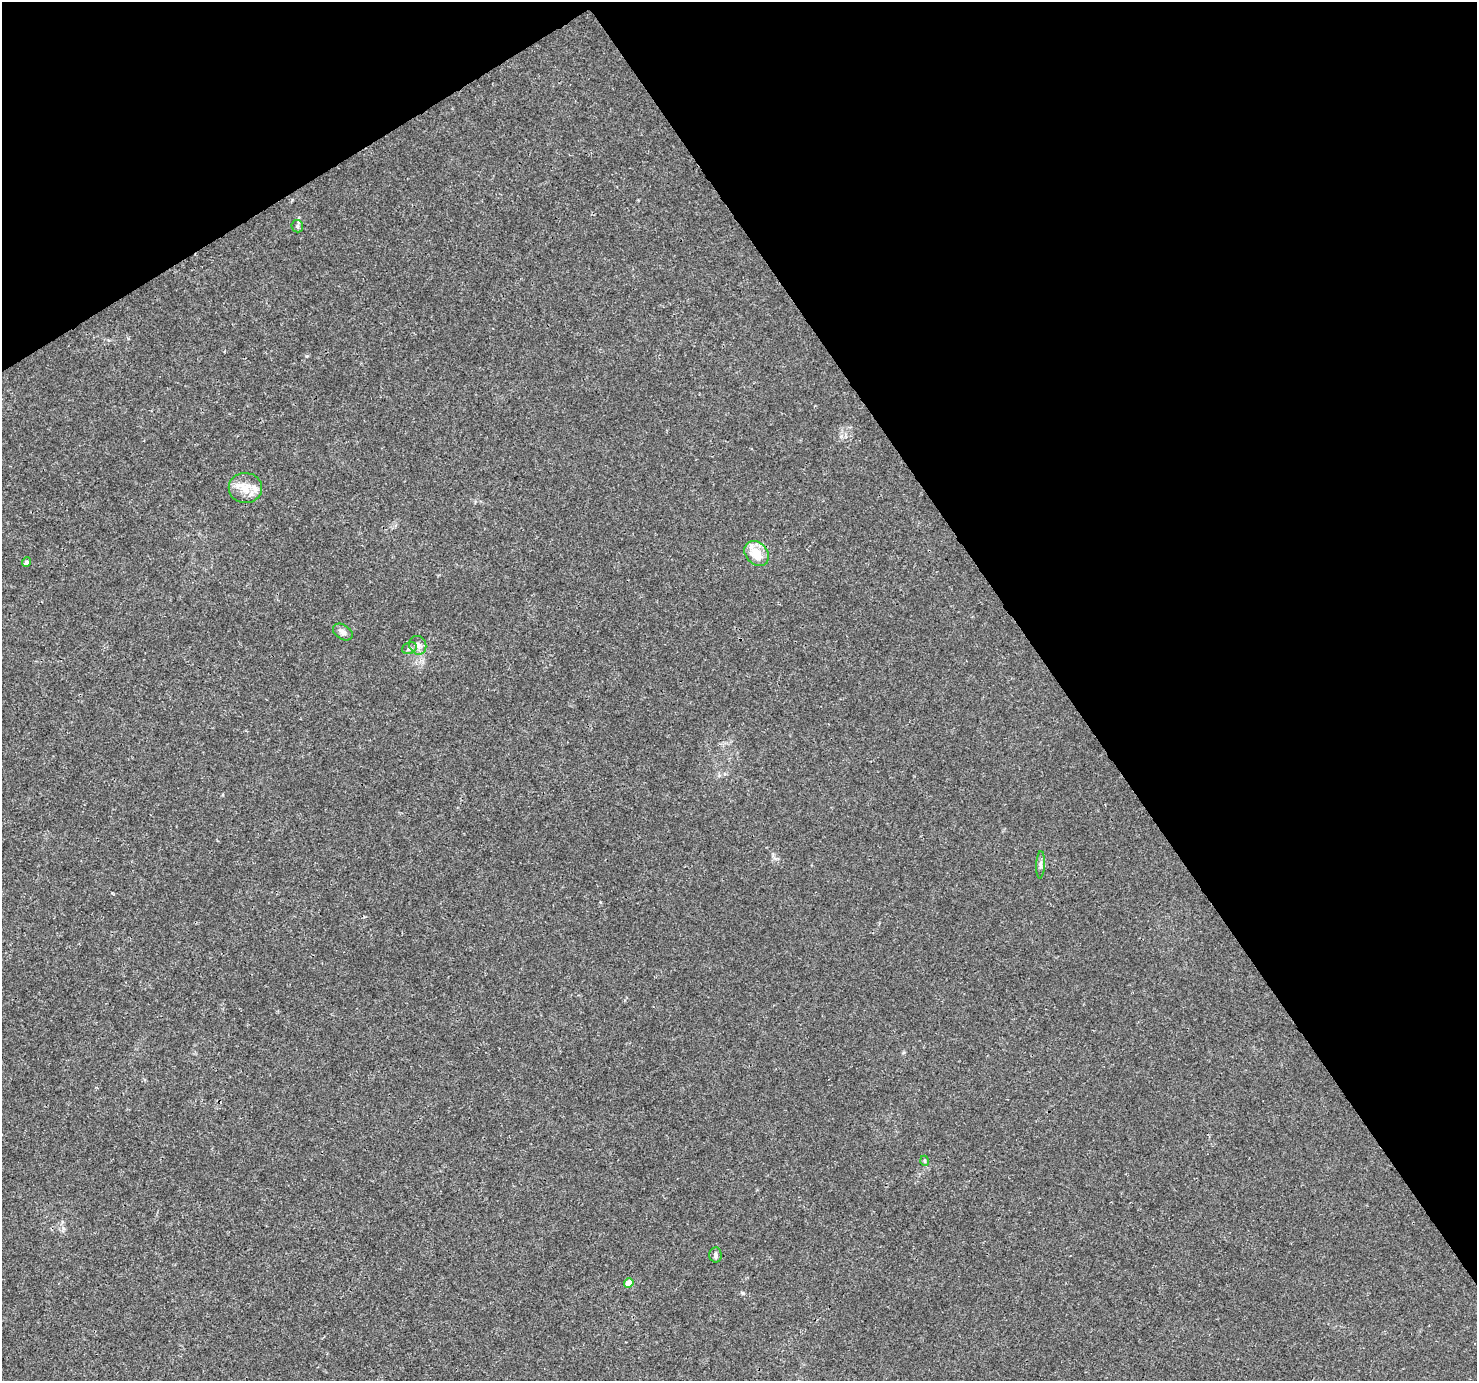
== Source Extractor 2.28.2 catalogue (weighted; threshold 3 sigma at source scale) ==
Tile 3 of 4 x 4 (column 3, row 1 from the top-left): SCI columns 2955-4429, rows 4320-5698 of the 5904 x 5819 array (HDU 1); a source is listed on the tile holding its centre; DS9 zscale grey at full resolution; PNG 1479 x 1383 px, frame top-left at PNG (2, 2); each listed source drawn as its Kron ellipse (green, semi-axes under 4 px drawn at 4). Shown black and unused: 34% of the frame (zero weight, under 3 of 4 exposures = <1% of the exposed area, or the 3 px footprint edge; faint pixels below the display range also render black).
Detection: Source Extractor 2.28.2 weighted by HDU 2 'WHT'; one run over the whole footprint, this tile lists its part. Background 0.00368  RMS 0.0011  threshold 0.00501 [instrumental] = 3 sigma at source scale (4.5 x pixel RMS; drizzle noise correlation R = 1.50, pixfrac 1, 0.0396/0.0396 arcsec/px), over >= 5 px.
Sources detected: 12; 1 inside a brighter listed object's ellipse — not listed separately; the other 11 listed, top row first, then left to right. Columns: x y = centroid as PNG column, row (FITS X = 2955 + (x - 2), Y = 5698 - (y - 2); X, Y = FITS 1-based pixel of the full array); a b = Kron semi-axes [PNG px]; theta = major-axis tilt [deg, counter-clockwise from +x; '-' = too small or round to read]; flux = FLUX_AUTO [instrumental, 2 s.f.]
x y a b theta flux
297 226 6 5 - 0.22
245 488 17 15 -1 1.7
757 553 14 10 -47 2.2
26 562 5 4 - 0.26
343 632 11 7 -32 0.51
418 645 9 8 - 0.58
409 648 7 5 22 0.28
1041 865 14 4 87 0.33
925 1161 5 3 - 0.13
715 1255 7 6 - 0.31
629 1283 5 4 - 1.2
Unlisted compact peaks at least as high as the median listed source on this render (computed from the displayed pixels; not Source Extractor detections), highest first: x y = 743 1293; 307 356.